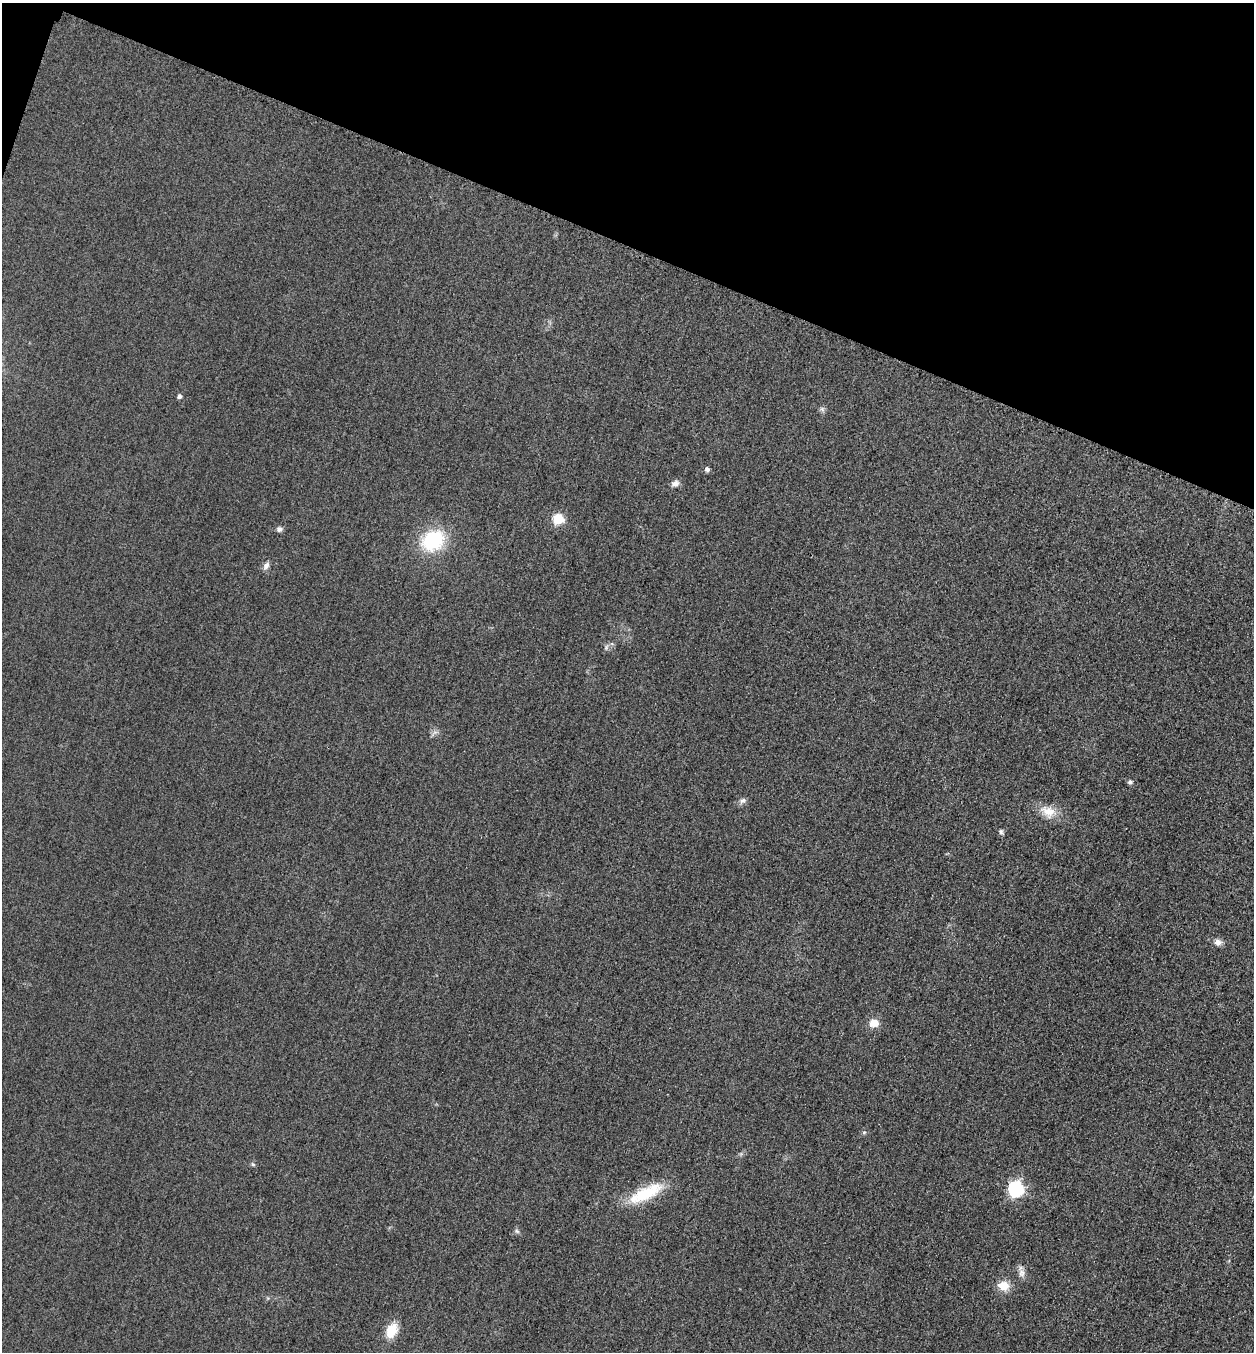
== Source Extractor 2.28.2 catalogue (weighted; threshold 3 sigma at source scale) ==
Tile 2 of 4 x 4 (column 2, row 1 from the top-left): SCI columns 1416-2667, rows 4076-5425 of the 5463 x 5449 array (HDU 1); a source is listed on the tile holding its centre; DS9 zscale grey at full resolution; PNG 1256 x 1354 px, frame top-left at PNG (2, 3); no overlay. Shown black and unused: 18% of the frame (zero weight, under 3 of 4 exposures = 3% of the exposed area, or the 3 px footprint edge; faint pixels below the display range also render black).
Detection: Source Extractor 2.28.2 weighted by HDU 2 'WHT'; one run over the whole footprint, this tile lists its part. Background 0.0773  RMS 0.017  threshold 0.0764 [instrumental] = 3 sigma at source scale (4.5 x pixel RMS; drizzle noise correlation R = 1.50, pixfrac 1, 0.05/0.05 arcsec/px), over >= 5 px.
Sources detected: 24; all 24 listed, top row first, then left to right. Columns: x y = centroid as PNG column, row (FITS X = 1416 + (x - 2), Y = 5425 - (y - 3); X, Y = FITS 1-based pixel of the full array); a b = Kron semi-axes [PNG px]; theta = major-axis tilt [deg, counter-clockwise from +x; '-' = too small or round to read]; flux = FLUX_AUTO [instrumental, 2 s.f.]
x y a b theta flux
179 396 5 4 - 5.2
822 409 7 6 - 4
707 469 5 5 - 5.6
675 483 11 8 20 7.9
558 519 6 5 - 110
279 529 7 6 - 5.6
433 540 22 18 31 120
266 566 10 7 62 7.1
606 647 8 5 71 3.9
435 732 7 4 18 4.3
1130 782 6 5 - 4.4
742 800 10 6 26 6
1048 812 23 14 -24 28
1001 832 7 6 - 3.6
1218 942 12 8 -4 8.6
874 1023 9 8 - 22
864 1132 5 5 - 2.7
253 1164 6 5 - 2.7
1016 1189 7 7 - 370
646 1193 47 15 27 71
517 1231 7 5 -44 3.5
1022 1273 11 9 90 9.2
1003 1286 11 10 - 27
391 1330 16 11 62 36